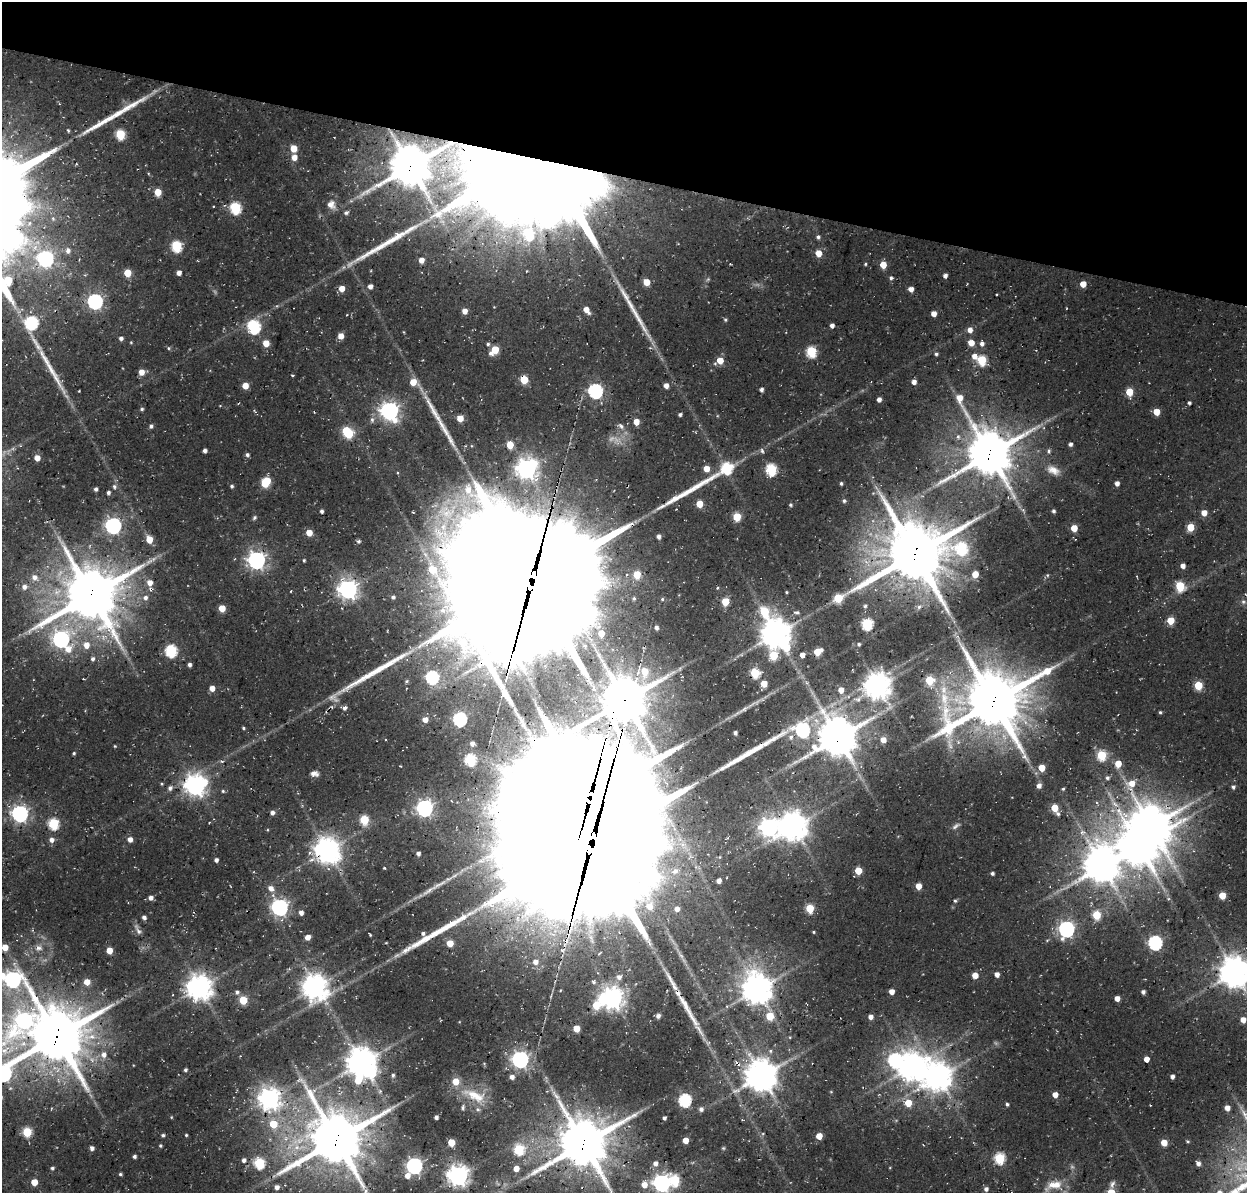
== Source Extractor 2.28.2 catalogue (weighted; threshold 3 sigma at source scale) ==
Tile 2 of 4 x 4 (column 2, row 1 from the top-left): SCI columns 1383-2627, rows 3892-5082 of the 5246 x 5340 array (HDU 1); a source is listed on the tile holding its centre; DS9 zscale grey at full resolution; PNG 1249 x 1195 px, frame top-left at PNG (2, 2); no overlay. Shown black and unused: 15% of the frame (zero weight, under 3 of 4 exposures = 8% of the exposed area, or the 3 px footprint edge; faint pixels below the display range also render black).
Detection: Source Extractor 2.28.2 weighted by HDU 2 'WHT'; one run over the whole footprint, this tile lists its part. Background 0.0296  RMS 0.0039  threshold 0.0174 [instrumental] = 3 sigma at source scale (4.5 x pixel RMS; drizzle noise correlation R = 1.50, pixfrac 1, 0.0396/0.0396 arcsec/px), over >= 5 px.
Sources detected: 355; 2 too faint to see at this stretch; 4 inside a brighter object's white glare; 2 cosmic-ray / hot-pixel residue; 13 long thin detections or spike segments (spike, bleed or trail) — not listed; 5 inside a brighter listed object's ellipse — not listed separately; the other 329 listed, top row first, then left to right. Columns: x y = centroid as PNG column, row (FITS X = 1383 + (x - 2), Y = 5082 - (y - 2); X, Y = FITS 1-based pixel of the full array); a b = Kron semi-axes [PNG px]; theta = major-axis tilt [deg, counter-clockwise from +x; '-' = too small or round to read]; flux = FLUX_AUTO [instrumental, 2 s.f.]
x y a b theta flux
120 134 6 5 - 21
294 148 5 5 - 7.7
294 157 6 5 - 3.8
410 166 14 13 - 1400
537 172 104 62 -1 3100
158 192 5 5 - 7.9
331 205 13 11 -45 3.4
235 208 6 6 - 37
346 212 6 5 - 1.1
529 234 9 7 -74 26
818 237 6 5 - 1.1
176 246 6 6 - 32
68 251 7 6 - 1.8
819 253 5 5 - 6.2
45 258 7 7 - 120
421 260 4 4 - 3.2
865 264 4 3 - 0.5
883 265 5 4 - 6.8
127 273 5 5 - 9.2
179 273 4 4 - 2.3
945 276 4 4 - 1.7
891 278 5 4 - 0.85
646 282 5 5 - 6.6
1083 284 5 4 - 5.2
370 286 5 4 - 2.1
342 288 5 5 - 4.2
911 289 4 4 - 3
997 294 3 2 - 0.43
95 301 7 6 - 95
586 310 7 4 -53 4.1
465 311 5 5 - 3.3
934 313 4 4 - 3.4
725 320 5 4 - 0.63
31 323 11 6 -80 55
832 325 4 4 - 1.9
254 327 7 6 - 59
970 330 6 5 - 2.8
341 336 5 5 - 4.5
121 338 4 4 - 1.4
266 343 5 5 - 5.9
971 343 5 5 - 5.2
488 344 5 4 - 0.79
982 344 6 5 - 1.6
168 348 5 4 - 0.58
495 350 7 5 46 11
811 351 6 5 - 30
936 354 5 5 - 0.84
974 356 6 5 - 3.1
720 360 6 5 - 6.8
982 360 6 5 - 23
141 372 5 5 - 4.3
292 375 4 3 - 0.42
524 380 5 5 - 13
413 382 10 6 -39 6.8
914 382 4 4 - 2.2
666 385 4 4 - 2.7
245 386 5 5 - 5.6
761 390 4 4 - 1.3
79 391 2 2 - 0.28
595 391 6 6 - 88
1129 392 5 5 - 10
879 399 4 4 - 2.1
1189 403 3 3 - 0.81
142 409 5 4 - 0.64
389 411 8 7 - 200
1156 412 5 5 - 6.8
680 414 4 3 - 0.89
460 418 5 5 - 5.9
372 419 8 6 -74 1.3
636 422 5 4 - 4.6
151 426 5 4 - 1
621 426 9 5 -47 1.4
348 433 9 6 -52 27
958 437 8 6 -89 1.4
450 439 38 6 -59 6.9
1070 444 4 4 - 1.3
510 445 5 5 - 8.2
205 450 4 4 - 1.4
762 451 7 4 -64 0.81
1049 451 6 5 - 0.78
989 454 19 14 -65 1500
247 455 5 4 - 1
37 458 5 4 - 4.1
727 468 6 6 - 37
526 469 8 7 - 300
706 469 5 5 - 5.1
771 469 6 5 - 35
1053 470 18 10 -25 4.3
266 482 8 5 52 18
841 483 4 4 - 0.75
1117 483 4 4 - 2.2
114 486 7 6 - 1
232 486 4 4 - 0.76
96 489 4 3 - 1.1
108 492 4 4 - 1
844 501 5 5 - 0.88
699 504 5 4 - 8
791 505 4 4 - 0.67
322 511 4 3 - 1.1
1053 511 4 4 - 1
447 512 58 31 52 41
1204 513 4 4 - 4.7
737 517 5 5 - 16
254 518 6 5 - 0.76
113 525 7 6 - 140
1190 527 5 5 - 12
1074 528 5 5 - 6.5
309 533 5 5 - 5.1
659 536 4 4 - 1.5
149 539 5 5 - 7.3
359 541 5 5 - 0.81
961 548 8 7 - 38
915 554 21 20 - 2600
256 560 7 7 - 200
304 560 4 4 - 0.55
1183 566 4 4 - 2.2
432 569 7 6 - 8.7
975 574 5 4 - 7.6
637 575 5 5 - 12
1047 575 5 5 - 0.55
34 577 9 8 - 2.9
531 581 58 54 3 16000
150 582 6 6 - 3.4
1180 586 6 5 - 22
24 587 7 7 - 2.2
717 588 4 4 - 0.4
348 589 7 7 - 250
291 591 3 2 - 0.3
786 592 3 3 - 0.46
91 595 20 17 33 2200
393 597 4 4 - 0.84
145 598 7 7 - 1.9
838 598 8 5 30 18
662 599 5 4 - 0.61
725 601 5 5 - 12
1243 602 7 6 - 1
865 606 6 4 88 0.82
919 607 8 6 55 1.5
222 608 5 5 - 7.2
764 612 7 5 -62 23
797 612 9 6 -4 1.1
1171 621 5 5 - 11
867 624 6 6 - 41
656 627 5 4 - 1.3
601 634 5 5 - 4.8
776 634 10 9 - 730
116 638 44 8 -62 9.5
61 639 7 7 - 140
859 644 5 5 - 0.84
86 645 7 7 - 3.9
510 647 9 9 - 1100
68 649 9 9 - 4.3
171 651 6 6 - 42
818 652 6 5 - 9.3
802 655 4 4 - 3
773 656 6 5 - 18
93 659 5 5 - 1.1
189 665 4 4 - 1.3
680 668 6 4 72 0.54
645 672 8 7 - 6.6
755 673 5 5 - 23
432 677 6 6 - 53
929 680 6 5 - 17
764 684 5 4 - 7.3
1198 685 5 5 - 17
878 686 9 8 - 540
212 688 5 5 - 3.4
841 690 5 5 - 3.9
624 700 16 13 71 1700
993 701 25 20 25 2400
345 708 6 5 - 1.4
1160 712 4 4 - 0.66
460 719 6 6 - 76
425 720 4 4 - 3.2
243 728 4 3 - 0.54
803 730 7 7 - 64
735 733 4 4 - 1.3
791 737 7 6 - 1.6
838 737 13 12 - 1200
883 740 6 5 - 3.9
472 744 4 4 - 1.7
115 746 3 3 - 0.38
74 753 3 3 - 0.57
1101 755 5 5 - 25
470 760 6 5 - 38
1118 764 5 5 - 6
1042 768 5 5 - 7
314 774 10 7 2 2
1107 778 6 5 - 0.84
1131 784 10 8 40 5.6
195 785 8 8 - 300
1039 786 6 5 - 1.8
1233 787 5 4 - 1.1
170 788 6 5 - 1.4
1063 789 4 4 - 0.53
223 791 5 5 - 0.63
424 808 7 6 - 150
1055 808 5 5 - 10
272 813 5 5 - 1.7
20 814 7 6 - 150
1058 814 5 5 - 0.88
364 820 6 5 - 20
53 824 6 6 - 32
956 826 13 5 34 1.4
769 827 8 7 - 220
793 827 9 8 - 570
1082 832 12 7 3 2.5
130 839 5 5 - 2.7
51 840 6 6 - 2
591 843 65 46 19 18000
1139 846 14 11 -44 1200
327 851 10 8 -51 490
418 853 4 4 - 1.5
216 860 4 4 - 1.3
1102 866 13 12 - 880
675 871 11 8 22 3.6
858 871 5 5 - 9.4
992 873 3 3 - 0.99
719 881 4 4 - 2.2
439 885 35 5 29 5.4
919 886 5 4 - 6.2
271 888 8 6 -39 2.6
1222 895 5 5 - 8.7
151 898 5 5 - 1.7
1168 899 5 4 - 0.47
955 901 5 4 - 0.64
280 907 7 6 - 150
810 908 5 5 - 17
677 909 7 6 - 2.8
301 913 5 4 - 2.1
1097 915 5 5 - 16
144 917 4 4 - 1.3
1067 929 7 6 - 130
138 930 16 5 -64 1.8
813 932 3 3 - 0.46
370 934 4 2 - 0.46
308 937 5 4 - 3.1
386 943 4 3 - 0.28
450 943 5 5 - 7.2
1155 943 6 6 - 79
5 947 5 4 - 4.7
39 948 9 8 - 1.8
109 950 5 4 - 5.7
535 962 6 6 - 2.6
1235 972 10 9 - 730
997 974 4 4 - 2.5
975 975 4 4 - 5.4
619 977 7 7 - 2
12 979 13 7 -27 140
87 982 5 5 - 4.9
594 982 6 6 - 1
199 987 8 8 - 500
315 987 9 8 - 490
757 989 10 9 - 660
237 992 6 5 - 1.3
891 992 4 4 - 3.4
1143 992 4 4 - 1.3
612 998 8 7 - 340
1117 998 4 4 - 3.3
243 1000 5 5 - 14
596 1005 6 6 - 12
658 1016 6 5 - 1.4
770 1016 5 5 - 11
870 1017 4 4 - 2.5
24 1020 15 10 45 110
1243 1020 5 5 - 3.5
576 1028 5 5 - 7.7
57 1036 19 18 - 2300
770 1051 6 5 - 0.81
104 1055 8 7 - 2.8
1147 1059 4 4 - 4.1
520 1060 7 6 - 180
362 1063 10 9 - 730
912 1067 9 8 - 570
185 1070 3 3 - 0.91
4 1073 15 9 64 110
393 1075 5 5 - 0.95
761 1076 10 10 - 770
1172 1076 4 4 - 1.6
512 1077 5 5 - 2.2
938 1077 10 9 - 610
358 1080 7 7 - 7.9
831 1092 5 3 - 0.32
1055 1095 4 4 - 4.1
475 1096 38 15 -24 13
269 1098 8 7 - 330
685 1100 6 6 - 59
908 1103 5 5 - 8.3
1007 1104 4 4 - 0.88
463 1107 6 5 - 0.95
1227 1108 4 4 - 3.6
701 1109 5 5 - 1.4
171 1117 4 3 - 0.31
436 1117 4 4 - 1.6
664 1118 4 3 - 0.91
273 1124 6 5 - 12
27 1132 5 5 - 22
163 1135 4 4 - 0.78
186 1135 3 3 - 0.47
819 1136 5 4 - 6.2
336 1140 19 18 - 2100
685 1140 4 4 - 5.1
1188 1141 5 4 - 0.55
451 1142 5 5 - 8.7
1164 1143 5 4 - 6.4
583 1144 18 16 35 1800
160 1146 4 4 - 0.59
92 1148 5 5 - 1.2
519 1149 6 6 - 32
134 1156 3 3 - 1
999 1158 6 5 - 36
244 1160 5 5 - 1.5
259 1163 6 6 - 33
655 1163 7 6 - 2.4
1198 1163 5 5 - 2
414 1166 7 6 - 130
52 1168 4 4 - 0.8
516 1169 6 5 - 4.2
120 1174 4 3 - 0.64
407 1176 7 6 - 3.5
458 1176 7 7 - 310
675 1180 7 6 - 28
34 1182 5 5 - 6
662 1183 7 7 - 180
1112 1184 12 6 68 1.5
644 1185 7 6 - 4.6
1054 1185 26 11 15 7.6
277 1187 5 5 - 2.1
986 1189 4 4 - 1.6
Overlapping masked pixels (flux is a lower limit): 18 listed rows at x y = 410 166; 537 172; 989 454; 915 554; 531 581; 91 595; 776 634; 510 647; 624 700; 993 701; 838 737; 195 785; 591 843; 327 851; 57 1036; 761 1076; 336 1140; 583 1144
Isophote crosses this tile's border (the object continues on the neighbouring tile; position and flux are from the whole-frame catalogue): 6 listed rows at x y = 1235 972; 12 979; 57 1036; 4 1073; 583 1144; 662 1183